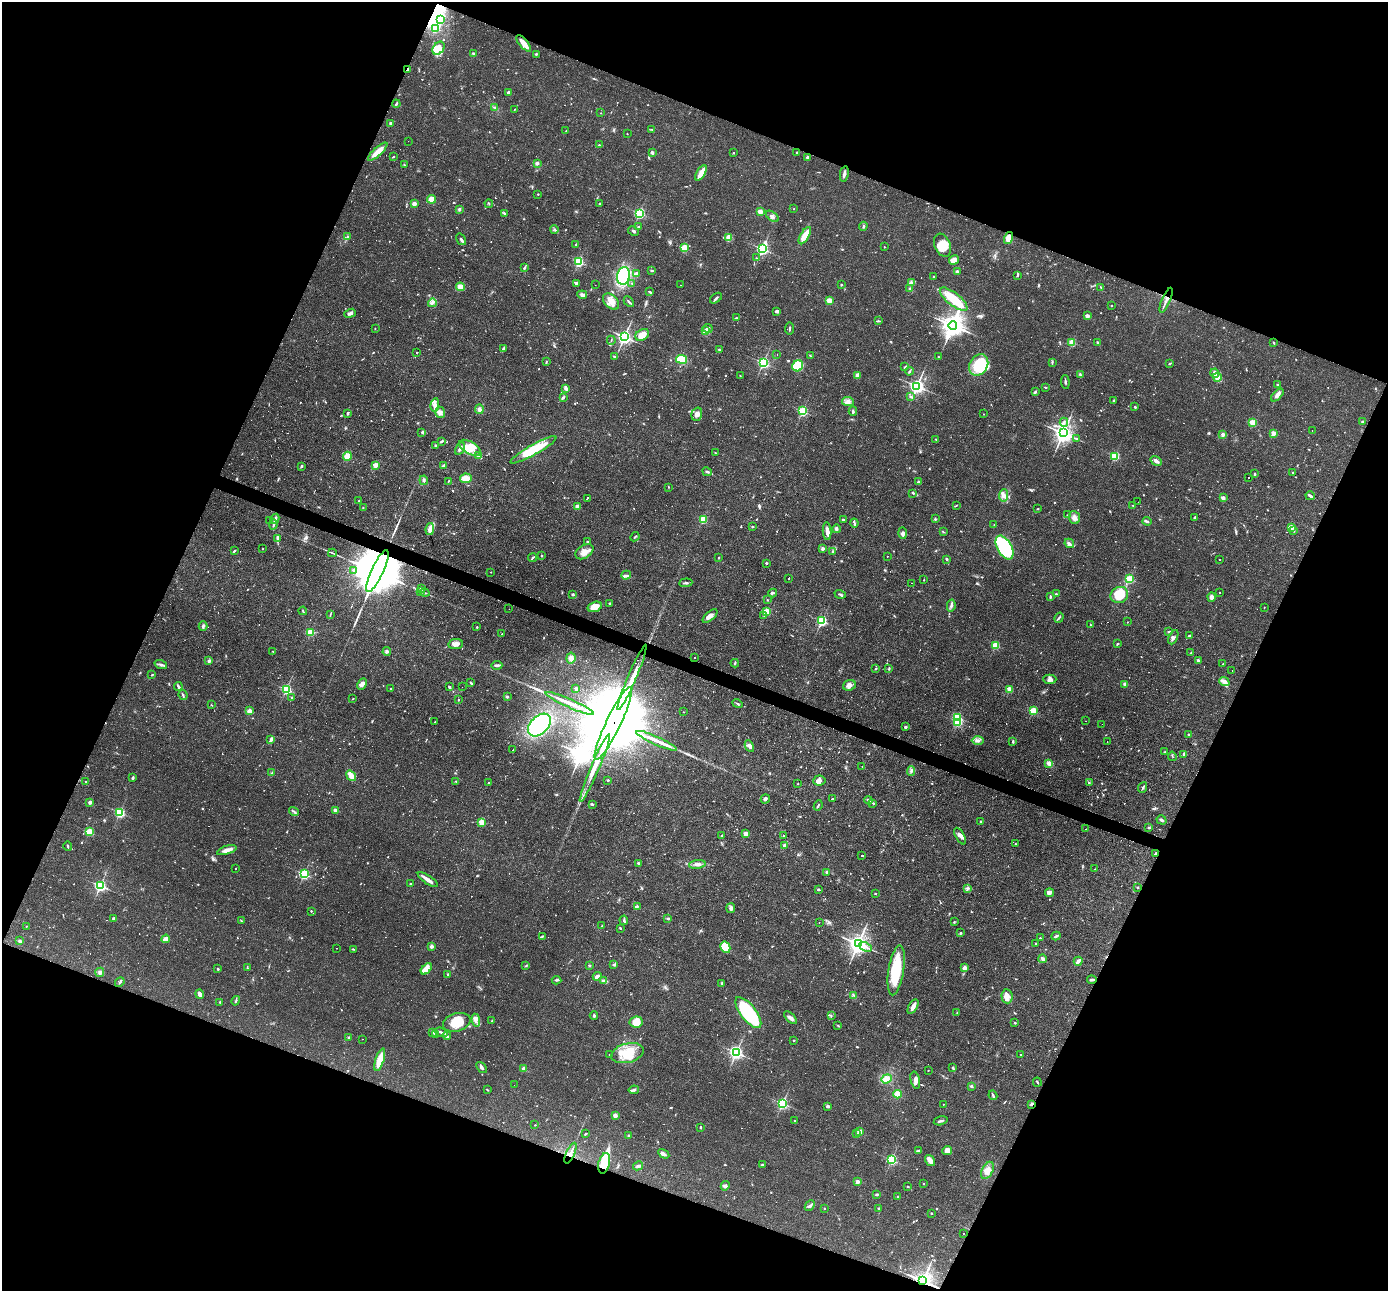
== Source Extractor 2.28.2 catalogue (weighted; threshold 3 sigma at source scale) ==
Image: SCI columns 1-5542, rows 268-5422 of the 5542 x 5557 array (HDU 1 of 3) = the unmasked area's bounding box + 8 px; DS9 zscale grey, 4 x 4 block average (1 PNG px = mean of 4 x 4 image px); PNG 1390 x 1293 px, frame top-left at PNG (2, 2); each listed source drawn as its Kron ellipse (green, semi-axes under 4 px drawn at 4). Shown black and unused: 43% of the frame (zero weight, under 2 of 3 exposures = <1% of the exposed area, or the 3 px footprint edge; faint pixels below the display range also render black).
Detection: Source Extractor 2.28.2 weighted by HDU 2 'WHT'. Background 0.0583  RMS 0.0047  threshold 0.021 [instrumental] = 3 sigma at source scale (4.5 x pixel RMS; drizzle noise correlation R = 1.50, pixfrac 1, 0.05/0.05 arcsec/px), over >= 5 px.
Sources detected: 1201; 14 too faint to see at this stretch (4 x 4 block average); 7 inside a brighter object's white glare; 114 cosmic-ray / hot-pixel residue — neither listed nor drawn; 20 coinciding with a brighter row at this scale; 44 inside a brighter listed object's ellipse — not listed separately; of the other 1002, all 500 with FLUX_AUTO >= 1.78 (the completeness limit of this list) listed and drawn (502 fainter detections not listed), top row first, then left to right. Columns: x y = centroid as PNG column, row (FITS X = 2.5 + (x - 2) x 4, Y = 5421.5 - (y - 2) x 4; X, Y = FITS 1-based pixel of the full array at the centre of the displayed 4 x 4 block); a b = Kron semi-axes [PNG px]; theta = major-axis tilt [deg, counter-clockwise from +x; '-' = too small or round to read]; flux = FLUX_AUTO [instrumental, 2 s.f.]
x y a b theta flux
441 19 3 3 - 6.5
435 28 2 2 - 130
524 43 10 3 -49 36
438 48 7 5 53 39
474 54 3 2 - 6.4
536 54 3 2 - 2.6
407 69 3 2 - 3.8
509 93 2 2 - 29
396 104 4 2 - 4.5
495 107 2 2 - 1.9
515 109 2 2 - 1.8
601 113 2 2 - 2.4
391 124 3 2 - 7.3
652 129 2 2 - 2.2
566 131 3 2 - 1.8
627 134 2 2 - 2.6
408 141 2 2 - 2.3
599 145 2 2 - 4.3
378 152 12 3 42 38
797 152 2 2 - 4.8
652 153 3 2 - 6.9
734 153 2 2 - 2
393 157 3 2 - 1.9
808 158 2 2 - 31
537 163 3 2 - 7.1
405 165 3 2 - 2.8
701 173 8 3 60 38
844 174 8 2 79 11
538 194 2 2 - 4.4
432 199 4 4 - 28
600 203 2 2 - 2.9
414 204 2 2 - 18
489 204 4 2 - 2.1
459 209 3 2 - 5
794 209 2 2 - 1.8
760 212 2 2 - 77
639 213 2 2 - 460
505 214 3 3 - 3.7
772 216 7 3 -38 7.4
639 226 3 2 - 2.6
863 226 4 2 - 3.1
554 229 4 2 - 4
633 231 6 2 -29 4.9
805 236 10 3 59 50
348 237 3 2 - 3.9
729 238 3 2 - 45
1008 238 6 3 74 35
461 239 6 2 -56 7
576 244 3 2 - 1.8
943 245 12 8 -68 45
884 247 2 2 - 2.9
684 248 2 2 - 160
762 249 3 2 - 640
756 258 2 2 - 1.9
954 260 5 4 - 21
579 262 2 2 - 320
525 267 3 2 - 3.8
652 270 4 2 - 2.7
957 271 2 2 - 19
636 274 2 2 - 50
1018 275 3 2 - 3.6
623 276 9 6 76 190
934 276 2 2 - 3
912 282 3 2 - 3
576 283 2 2 - 21
632 283 2 2 - 2
595 285 2 2 - 2.4
681 285 2 2 - 2.2
841 285 2 2 - 8.7
460 287 4 3 - 27
1101 287 3 2 - 2.5
910 288 3 2 - 4.3
650 292 4 2 - 3.3
582 295 5 3 - 8.3
716 298 7 2 36 4.6
954 299 17 6 -38 110
829 300 2 2 - 99
1166 300 13 2 67 14
611 301 9 6 -45 26
629 302 6 2 -45 5.2
432 303 4 3 - 8.9
1112 306 2 2 - 2.9
777 311 4 2 - 8.3
350 313 6 3 22 9
1087 316 2 2 - 37
737 318 3 2 - 2.3
878 321 4 2 - 4
953 325 4 3 - 2900
375 328 2 2 - 1.8
708 328 4 3 - 5.8
789 329 6 2 82 3.9
706 331 3 2 - 4.8
642 335 7 5 32 28
624 337 2 2 - 1000
611 340 4 2 - 2.7
1072 342 2 2 - 130
1097 342 2 2 - 2.5
1274 343 3 2 - 2.7
503 349 3 2 - 7.6
719 350 3 2 - 3.2
416 352 2 2 - 2.3
777 354 2 2 - 11
614 356 3 2 - 3.2
810 356 4 2 - 2.3
938 357 2 2 - 1.9
682 359 5 4 - 73
546 362 3 2 - 2.1
763 362 2 2 - 570
1052 362 3 2 - 2.6
1170 364 3 2 - 4.2
979 365 11 9 60 160
798 366 6 5 - 65
905 367 4 3 - 4.7
910 371 4 2 - 3.5
1215 373 4 3 - 7.8
858 375 4 4 - 19
1080 375 3 2 - 3.6
740 376 2 2 - 1.9
1217 377 4 3 - 33
1065 382 7 2 -86 4.3
1278 385 3 2 - 3.2
917 386 2 2 - 1100
1045 387 3 2 - 3
566 389 4 3 - 8
1035 392 4 2 - 3.9
1277 395 8 4 45 12
911 396 2 2 - 2.2
563 398 3 3 - 3.6
1113 400 3 2 - 2.4
848 402 6 4 -7 12
435 405 7 4 79 15
1135 407 2 2 - 8.2
479 409 4 3 - 10
803 411 2 2 - 330
853 411 5 2 - 5.2
440 412 5 4 - 10
347 413 2 2 - 3.8
697 414 7 5 72 15
984 414 2 2 - 2
1064 422 4 2 - 5.6
1253 422 2 2 - 140
1362 422 2 2 - 9.4
1312 431 2 2 - 5.5
422 432 3 2 - 2.3
1063 433 3 3 - 2100
1273 433 2 2 - 66
1223 435 2 2 - 12
936 439 4 2 - 2.5
1077 439 2 2 - 2.4
442 441 3 2 - 4.2
436 445 2 2 - 6.9
470 448 12 6 -31 37
460 449 7 3 60 9.3
534 450 26 5 29 98
715 453 2 2 - 3.7
479 455 2 2 - 66
347 456 4 4 - 23
1115 456 2 2 - 250
1156 461 6 3 -32 11
375 465 2 2 - 82
444 465 3 2 - 8.2
302 466 3 2 - 4.6
707 472 5 2 - 4.5
1293 472 2 2 - 4.9
1255 474 2 2 - 4.9
1249 477 2 2 - 6.5
466 478 6 5 - 30
424 480 5 2 - 4.6
448 481 3 2 - 2.4
918 482 2 2 - 6.5
668 487 3 2 - 1.8
913 493 3 3 - 2.9
1004 495 6 4 84 12
1310 496 4 2 - 9.3
587 498 2 2 - 19
1223 498 4 3 - 5.7
359 501 2 2 - 5.1
1138 502 2 2 - 3.6
956 505 3 2 - 2
1132 505 4 2 - 1.8
577 507 2 2 - 59
363 508 2 2 - 1.8
1038 509 3 2 - 1.9
1068 515 4 2 - 3
1074 517 7 5 -71 14
1195 517 3 2 - 3.9
275 519 5 2 - 8.3
703 519 2 2 - 210
935 519 2 2 - 2.4
270 520 2 2 - 14
843 520 2 2 - 11
1147 521 4 2 - 3.9
854 523 4 2 - 3.3
273 524 5 2 - 6.2
994 525 2 2 - 1.9
753 527 3 2 - 2.1
1291 527 4 2 - 25
430 529 6 3 80 17
836 529 4 2 - 6.4
827 531 9 3 -85 19
1294 531 3 2 - 2.4
943 532 3 2 - 2.3
903 533 6 3 -88 5.9
635 537 5 2 - 3
278 538 4 2 - 13
587 541 2 2 - 2.3
1069 543 5 3 - 7.8
1005 547 13 7 -61 210
263 549 2 2 - 3.1
823 549 3 3 - 7.5
234 551 4 2 - 3.7
584 552 10 6 32 22
833 552 3 3 - 5.3
332 553 4 2 - 2.8
541 555 2 2 - 2.5
887 556 2 2 - 2.4
532 558 4 2 - 4
719 558 3 2 - 2.2
947 559 3 2 - 4.5
1220 559 2 2 - 5.4
766 563 2 2 - 2.9
354 570 3 3 - 3.9
377 571 23 6 65 43000
491 572 2 2 - 2.8
626 575 5 3 - 8.2
789 578 2 2 - 13
924 579 3 2 - 1.8
1129 579 2 2 - 210
686 583 6 2 6 4.9
912 583 2 2 - 2.2
421 588 2 2 - 22
421 591 3 2 - 3.9
425 593 5 2 - 3.2
773 593 4 3 - 4
1220 593 2 2 - 1.8
573 594 2 2 - 13
840 594 6 2 -18 4.1
1056 594 2 2 - 3.1
1119 595 9 8 - 77
1050 597 4 2 - 4.5
1211 597 5 4 - 10
767 600 2 2 - 2
610 603 2 2 - 7.6
951 606 6 3 79 7.4
595 607 7 5 18 33
1264 607 2 2 - 2.2
509 609 2 2 - 2.7
303 611 4 2 - 2.8
767 611 2 2 - 160
330 614 3 2 - 2
764 615 3 2 - 2.3
710 616 9 4 40 15
1059 618 5 2 - 4.6
822 621 2 2 - 390
1127 622 2 2 - 2.1
1090 625 2 2 - 1.9
203 626 4 3 - 6.2
477 627 2 2 - 5.3
1168 631 2 2 - 2.1
310 632 2 2 - 160
502 634 2 2 - 2.2
1189 636 2 2 - 4.6
1173 637 7 4 64 9
456 644 7 5 8 15
1117 644 3 2 - 2.7
996 645 2 2 - 140
273 651 2 2 - 2.8
387 651 4 3 - 5
1191 653 3 2 - 4
694 657 2 2 - 2.1
571 658 5 4 - 11
1198 660 2 2 - 13
209 661 3 3 - 5.8
735 663 4 2 - 3.5
1223 664 2 2 - 3.6
161 665 6 2 -17 5.8
497 665 5 2 - 9.2
875 669 3 2 - 2.9
889 669 3 2 - 3
1232 670 2 2 - 3.8
152 675 2 2 - 3.6
632 677 35 4 67 39
1050 679 6 4 1 10
1224 682 5 3 - 18
471 683 3 2 - 2.7
362 684 6 3 62 15
1125 684 3 2 - 8.5
849 685 6 5 - 14
178 687 4 2 - 8
449 687 3 2 - 3.7
462 687 2 2 - 3.5
576 688 3 3 - 4
286 689 2 2 - 410
391 689 2 2 - 5
1010 689 2 2 - 95
183 695 5 2 - 3.9
292 697 2 2 - 5.9
507 697 3 2 - 3.7
353 699 2 2 - 1.9
458 700 4 2 - 2
570 703 26 3 -24 33
737 704 5 2 - 3
211 705 2 2 - 1.9
249 711 2 2 - 67
1033 711 2 2 - 170
684 712 2 2 - 1.8
957 717 2 2 - 250
1086 721 2 2 - 1.9
435 722 3 2 - 2.2
958 722 2 2 - 180
613 723 40 7 64 150000
1102 724 2 2 - 4
539 725 13 9 46 330
905 727 3 2 - 5.1
1189 735 2 2 - 11
271 739 4 3 - 5.7
978 740 6 3 0 8.8
656 741 22 3 -24 34
1013 742 3 2 - 3.2
1107 742 2 2 - 4.4
749 746 6 4 -63 12
513 750 2 2 - 3.3
1165 752 2 2 - 2.2
1184 754 3 2 - 6.1
1172 756 5 2 - 2
1049 763 3 3 - 15
862 766 2 2 - 2.2
595 768 37 2 67 43
911 771 5 3 - 5.7
272 773 3 2 - 3.4
351 776 6 3 -53 28
133 778 3 3 - 3.4
608 780 2 2 - 8.9
819 780 6 5 - 14
86 781 2 2 - 3.4
456 781 2 2 - 2.1
489 782 2 2 - 5
1089 782 2 2 - 5.4
797 784 2 2 - 2
1143 787 6 2 68 3.7
765 799 5 3 - 5.5
832 799 3 2 - 5.3
869 800 4 3 - 5.5
90 802 2 2 - 31
873 803 4 2 - 3
592 804 3 2 - 4.3
818 805 5 2 - 3.9
335 810 2 2 - 27
294 811 5 2 - 5.2
120 813 2 2 - 350
1162 820 5 3 - 5.4
981 821 2 2 - 7.8
481 822 2 2 - 110
1149 828 3 2 - 3.3
1086 829 2 2 - 2.7
89 832 2 2 - 170
746 834 2 2 - 55
722 836 3 2 - 1.9
784 836 2 2 - 8.1
960 836 9 3 -62 11
1015 844 2 2 - 1.8
785 845 2 2 - 39
68 846 5 2 - 2.6
227 850 10 4 18 16
1155 853 4 2 - 3.6
862 855 2 2 - 32
638 863 2 2 - 14
697 864 8 3 7 12
235 868 2 2 - 2
1095 869 2 2 - 2.4
827 872 2 2 - 9.9
304 874 2 2 - 450
428 880 12 3 -34 18
411 884 3 2 - 2.9
100 886 2 2 - 640
1138 887 3 2 - 2.1
967 888 3 3 - 4.3
818 889 3 2 - 3.2
875 893 2 2 - 2.4
1050 893 4 3 - 5.4
637 906 2 2 - 2.1
731 908 5 4 - 9.4
311 911 2 2 - 4.1
668 918 4 2 - 5.3
114 919 2 2 - 29
624 920 5 3 - 4.4
241 921 3 2 - 2.3
819 922 2 2 - 19
954 922 3 2 - 2.1
26 926 2 2 - 2.5
602 926 2 2 - 1.8
620 928 3 2 - 2.5
960 933 3 2 - 3.3
542 936 3 2 - 2
1056 936 5 2 - 6.4
1040 938 2 2 - 4.4
166 939 4 2 - 26
20 941 2 2 - 22
1036 943 2 2 - 4.1
858 944 3 3 - 2300
432 946 2 2 - 35
725 947 6 5 - 71
866 947 6 2 -22 8.6
336 948 2 2 - 2
353 949 3 2 - 2.4
1043 959 4 3 - 7.3
1078 961 4 2 - 13
589 965 2 2 - 3.4
613 965 2 2 - 3.5
526 966 3 2 - 2.7
247 968 4 2 - 3.1
965 968 3 3 - 11
218 969 2 2 - 8.9
426 969 7 4 45 39
896 970 25 7 81 130
100 972 5 3 - 5.8
448 974 2 2 - 2.6
597 976 4 2 - 11
556 980 5 2 - 3.9
1092 980 5 2 - 5.1
604 981 4 2 - 7.4
120 982 5 2 - 3.9
721 983 2 2 - 1.8
200 994 4 3 - 14
854 995 2 2 - 1.9
1007 996 7 5 -84 24
236 1001 5 2 - 3.3
220 1002 2 2 - 6.2
913 1007 8 3 61 18
748 1013 19 7 -52 260
957 1013 2 2 - 2.3
594 1016 4 2 - 4.7
831 1016 3 2 - 2.7
790 1018 8 4 -45 11
476 1020 6 4 -82 12
492 1021 2 2 - 2
457 1022 14 9 16 69
636 1022 6 5 - 48
1015 1023 2 2 - 6.5
838 1026 3 2 - 2.4
432 1032 3 2 - 2
441 1032 7 2 -17 8
435 1034 2 2 - 7
447 1036 4 3 - 7.6
349 1037 3 2 - 4
363 1039 2 2 - 7.5
794 1040 2 2 - 1.9
627 1053 17 9 15 87
736 1053 3 2 - 820
609 1054 2 2 - 3.7
1020 1055 2 2 - 4.6
380 1060 11 3 73 69
481 1067 6 3 -50 6.4
953 1067 2 2 - 3.4
524 1069 2 2 - 65
928 1070 2 2 - 2.2
886 1079 6 4 21 22
915 1080 9 4 -77 16
1037 1082 4 2 - 3.2
514 1085 2 2 - 1.9
971 1086 3 2 - 5.2
487 1090 3 2 - 2.2
634 1090 5 3 - 6.1
898 1094 4 3 - 36
993 1095 5 2 - 3.8
782 1103 2 2 - 560
943 1104 2 2 - 2.3
1032 1104 3 2 - 5.6
828 1106 2 2 - 26
615 1115 2 2 - 49
795 1121 2 2 - 2.6
941 1121 7 2 15 6.4
535 1125 2 2 - 1.8
700 1127 3 2 - 3.1
860 1132 2 2 - 77
585 1134 3 2 - 2.4
856 1134 2 2 - 2.3
628 1136 2 2 - 4.6
918 1151 3 2 - 2
947 1151 5 4 - 22
570 1153 11 2 66 13
664 1154 6 3 -30 9.4
891 1160 2 2 - 380
930 1161 6 3 -56 34
604 1163 10 5 76 79
762 1165 3 2 - 3.5
638 1166 5 3 - 6.4
987 1170 9 5 63 22
858 1182 2 2 - 19
923 1184 2 2 - 1.9
725 1186 5 4 - 7.1
908 1187 2 2 - 2.6
877 1194 3 2 - 4.4
898 1197 2 2 - 1.9
810 1206 6 3 48 6
824 1208 2 2 - 1.8
878 1208 3 2 - 2.2
931 1213 2 2 - 3.4
963 1233 2 2 - 3
923 1281 3 3 - 2300
Overlapping masked pixels (flux is a lower limit): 10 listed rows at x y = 524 43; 407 69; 1008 238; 1166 300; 377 571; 613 723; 1032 1104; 570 1153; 604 1163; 923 1281
Diffuse or blended objects may show on this block-average render without a row.